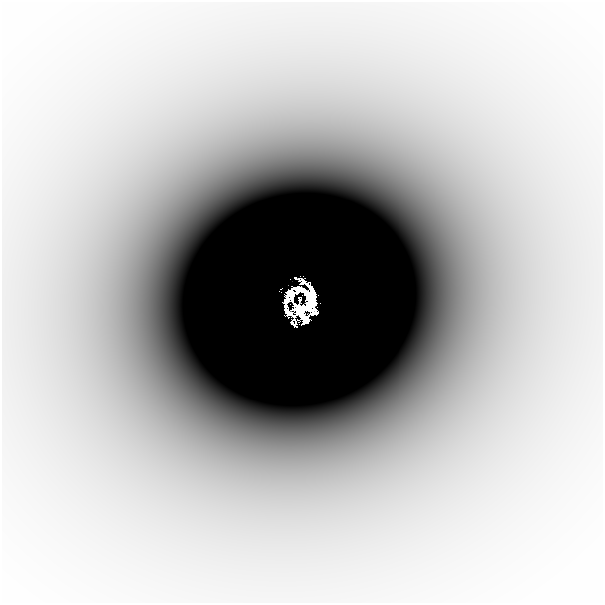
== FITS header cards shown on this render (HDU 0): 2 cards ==
NAXIS1  =                  601
NAXIS2  =                  601

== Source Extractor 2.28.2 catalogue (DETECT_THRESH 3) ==
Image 601 x 601 px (HDU 0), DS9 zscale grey, 1 PNG px = 1 image px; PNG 605 x 605 px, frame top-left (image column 1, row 601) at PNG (2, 2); no overlay
Background -6.50e-05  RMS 1.4e-05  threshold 4.34e-05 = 3 sigma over >= 5 px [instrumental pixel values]
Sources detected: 7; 3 with non-positive FLUX_AUTO (blend fragments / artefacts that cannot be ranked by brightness) are not listed; the other 4 listed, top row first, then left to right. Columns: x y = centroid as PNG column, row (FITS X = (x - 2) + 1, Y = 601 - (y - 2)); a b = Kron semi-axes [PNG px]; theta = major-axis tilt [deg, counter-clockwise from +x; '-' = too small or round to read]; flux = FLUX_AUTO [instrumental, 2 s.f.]
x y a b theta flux
307 294 16 7 -69 1.1
312 297 15 4 -85 1.1
300 299 7 3 86 0.021
304 319 8 6 -85 0.16
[3 non-positive-flux detections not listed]